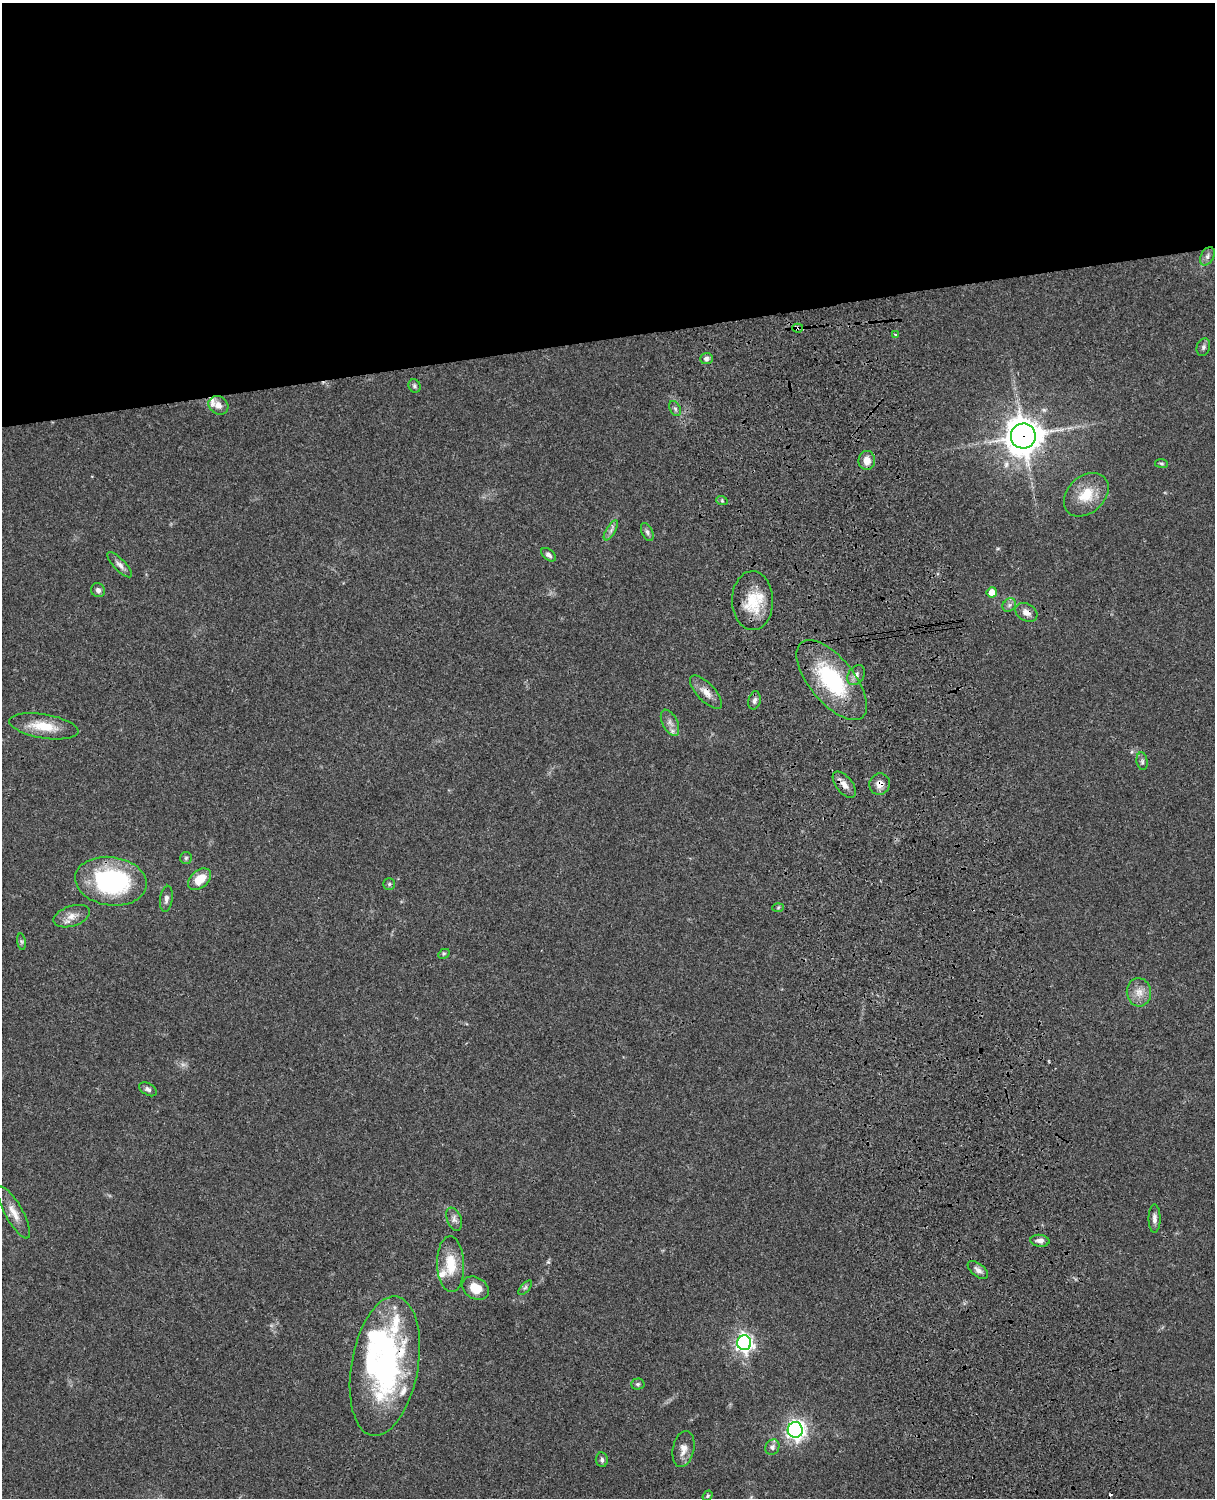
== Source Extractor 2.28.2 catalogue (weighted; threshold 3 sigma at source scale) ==
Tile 2 of 4 x 3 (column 2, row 1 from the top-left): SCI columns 1333-2545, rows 3269-4764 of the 5089 x 4927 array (HDU 1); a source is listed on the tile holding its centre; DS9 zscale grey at full resolution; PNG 1217 x 1500 px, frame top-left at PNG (2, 3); each listed source drawn as its Kron ellipse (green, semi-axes under 4 px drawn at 4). Shown black and unused: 23% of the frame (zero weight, under 3 of 4 exposures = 6% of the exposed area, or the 3 px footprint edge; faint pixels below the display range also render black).
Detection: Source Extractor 2.28.2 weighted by HDU 2 'WHT'; one run over the whole footprint, this tile lists its part. Background 0.0901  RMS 0.0061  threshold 0.0276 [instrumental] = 3 sigma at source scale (4.5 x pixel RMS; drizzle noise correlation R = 1.50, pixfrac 1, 0.05/0.05 arcsec/px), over >= 5 px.
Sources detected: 66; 1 too faint to see at this stretch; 1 inside a brighter object's white glare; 1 cosmic-ray / hot-pixel residue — neither listed nor drawn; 5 inside a brighter listed object's ellipse — not listed separately; the other 58 listed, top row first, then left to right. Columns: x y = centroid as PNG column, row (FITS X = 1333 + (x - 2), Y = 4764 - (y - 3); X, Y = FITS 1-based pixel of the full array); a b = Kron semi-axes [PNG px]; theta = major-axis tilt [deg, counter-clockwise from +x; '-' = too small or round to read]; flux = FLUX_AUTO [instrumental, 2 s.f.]
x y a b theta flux
1207 256 10 6 61 2.2
798 328 5 4 - 3
895 334 4 2 - 0.4
1203 347 9 6 72 1.7
706 358 6 5 - 1.8
414 386 7 6 - 1.3
218 405 10 8 -37 4.2
675 409 8 5 -63 1.4
1023 436 12 12 - 1200
867 460 9 8 - 5.7
1161 463 6 4 -7 0.92
1086 495 25 18 43 16
722 501 6 3 -19 0.84
611 530 11 4 58 2
647 532 10 5 -65 1.7
548 555 8 5 -41 1.8
120 565 16 6 -46 3
98 590 7 7 - 1.9
992 592 5 5 - 6.5
753 601 29 20 -89 21
1009 605 7 6 - 1.8
1026 612 12 8 -30 4
856 675 11 7 54 3
832 680 48 22 -50 57
706 692 21 9 -47 5.9
754 700 9 6 76 2.1
670 723 14 7 -63 3.7
44 726 35 12 -9 15
1142 761 9 5 -81 1.6
880 784 11 10 - 5.1
844 785 15 8 -51 4.5
186 858 6 6 - 1.1
200 879 13 8 40 11
111 881 36 24 -8 82
389 884 6 6 - 1.1
166 899 13 6 82 2.5
778 907 6 4 3 0.81
72 916 19 10 18 5.9
21 942 8 4 -81 1.1
444 954 6 4 29 0.89
1139 992 14 12 -82 6.3
148 1089 9 6 -31 2
14 1213 29 9 -61 7.5
454 1219 12 7 -68 2.9
1154 1219 14 6 90 2.9
1040 1241 9 6 -5 2.8
451 1264 28 13 -88 16
978 1270 12 6 -38 2.8
475 1288 14 10 -30 10
525 1288 9 4 48 1.3
744 1343 7 7 - 240
385 1366 71 33 80 140
638 1384 7 5 2 1.1
795 1430 8 7 - 240
772 1447 8 6 61 2.1
683 1449 18 10 79 5.7
602 1460 7 6 - 1.6
707 1496 6 4 53 0.83
Overlapping masked pixels (flux is a lower limit): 7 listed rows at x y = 798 328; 1023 436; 1026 612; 706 692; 880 784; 844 785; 385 1366